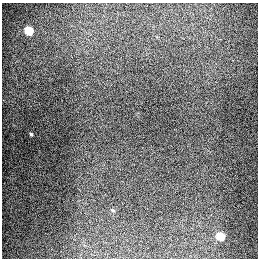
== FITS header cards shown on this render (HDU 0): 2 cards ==
NAXIS1  =                  256
NAXIS2  =                  256

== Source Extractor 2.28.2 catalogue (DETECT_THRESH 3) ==
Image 256 x 256 px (HDU 0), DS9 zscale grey, 1 PNG px = 1 image px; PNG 260 x 260 px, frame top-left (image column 1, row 256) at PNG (2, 3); no overlay
Background 1280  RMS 26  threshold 78.9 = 3 sigma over >= 5 px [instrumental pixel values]
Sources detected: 3; all 3 listed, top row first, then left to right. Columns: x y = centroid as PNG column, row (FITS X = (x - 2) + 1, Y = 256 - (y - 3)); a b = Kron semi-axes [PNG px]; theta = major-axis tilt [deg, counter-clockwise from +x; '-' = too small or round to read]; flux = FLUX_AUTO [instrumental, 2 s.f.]
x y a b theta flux
28 31 6 5 - 95000
31 134 3 3 - 2200
220 236 6 5 - 72000